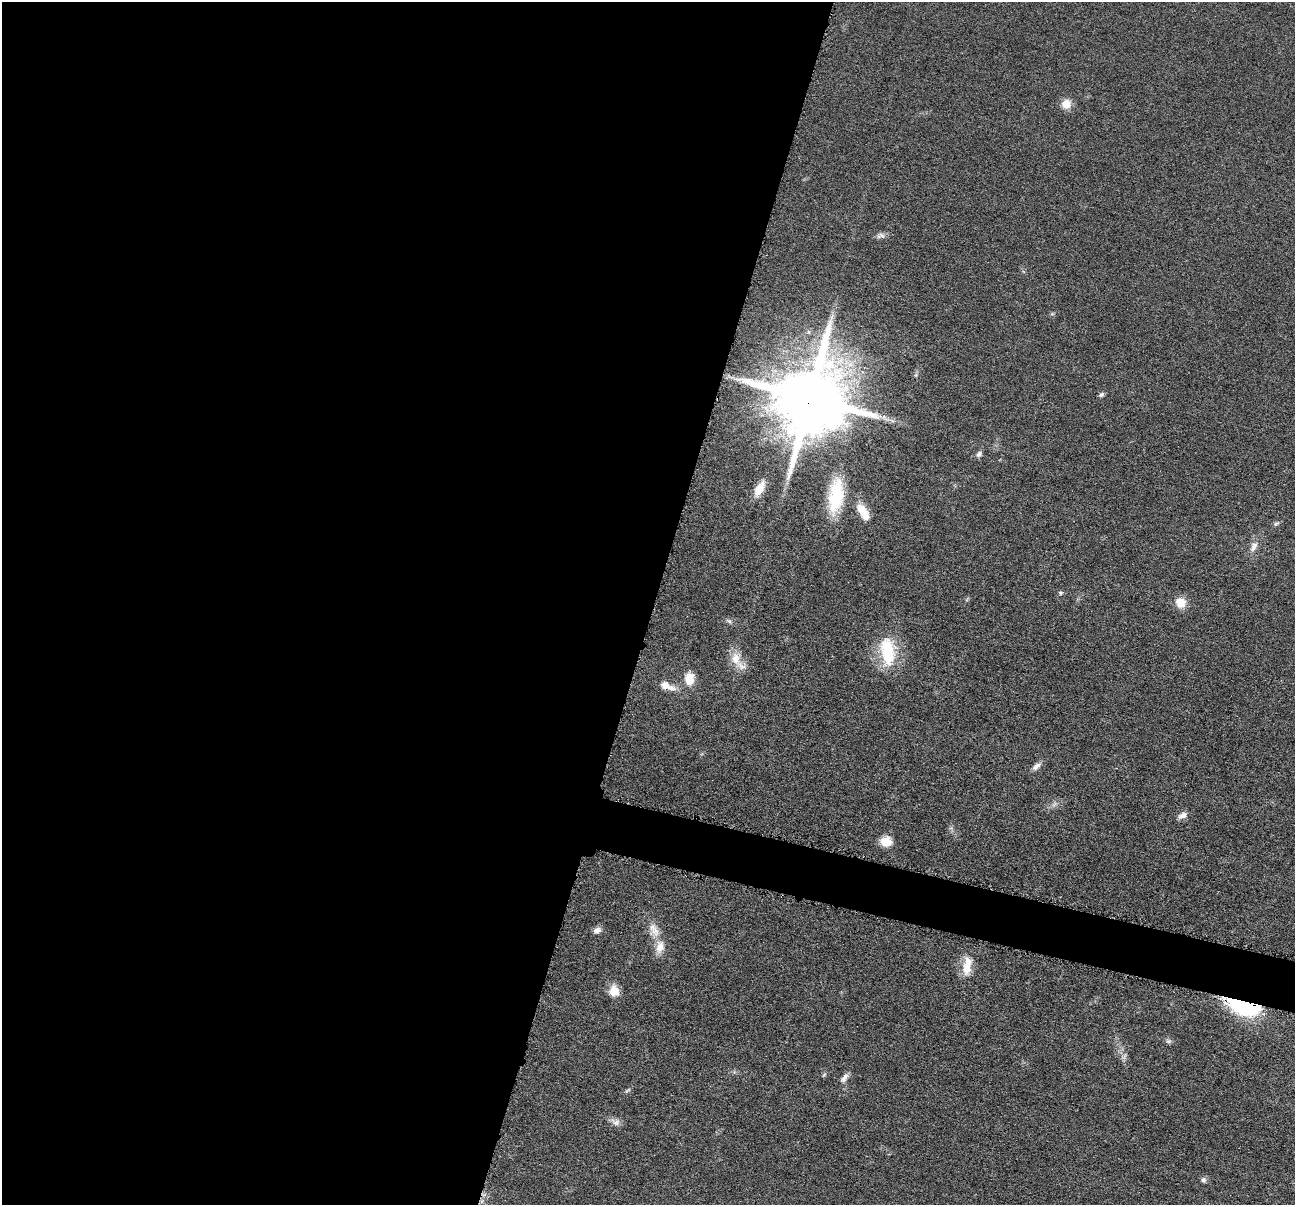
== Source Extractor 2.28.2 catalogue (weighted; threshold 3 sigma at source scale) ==
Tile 5 of 4 x 4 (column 1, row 2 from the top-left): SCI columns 6-1298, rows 2663-3865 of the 5184 x 5201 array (HDU 1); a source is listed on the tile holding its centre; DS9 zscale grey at full resolution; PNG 1297 x 1207 px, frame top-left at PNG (2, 2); no overlay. Shown black and unused: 53% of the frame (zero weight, under 4 of 8 exposures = <1% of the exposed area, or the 3 px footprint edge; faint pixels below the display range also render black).
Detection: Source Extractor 2.28.2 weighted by HDU 2 'WHT'; one run over the whole footprint, this tile lists its part. Background 0.036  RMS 0.0036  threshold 0.0148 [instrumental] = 3 sigma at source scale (4.09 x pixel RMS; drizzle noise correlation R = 1.36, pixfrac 0.8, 0.05/0.05 arcsec/px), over >= 5 px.
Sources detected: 36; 1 inside a brighter object's white glare — not listed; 3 inside a brighter listed object's ellipse — not listed separately; the other 32 listed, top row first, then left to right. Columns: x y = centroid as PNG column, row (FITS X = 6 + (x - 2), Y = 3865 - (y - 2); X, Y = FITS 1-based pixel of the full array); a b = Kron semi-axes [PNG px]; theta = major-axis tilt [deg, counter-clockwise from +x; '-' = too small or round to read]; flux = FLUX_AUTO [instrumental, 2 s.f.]
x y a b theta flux
1066 104 11 11 - 4.1
882 235 11 4 -27 1
1101 395 7 5 32 0.76
810 398 21 18 72 4100
885 418 14 5 -42 1.5
979 454 8 6 51 1
759 488 16 7 61 6
836 496 42 16 82 19
863 511 23 10 -58 6
1276 524 9 5 26 0.69
1254 546 15 9 63 2.4
1060 593 6 5 - 0.49
1180 602 10 9 - 5.4
729 621 7 4 -44 0.75
888 651 39 19 -85 16
736 658 19 12 -80 5.1
689 679 13 9 87 5.5
667 686 23 9 -20 3.8
1036 766 15 6 38 1.8
1183 815 12 7 23 1.9
886 842 12 10 -4 5.2
597 930 10 7 28 1.5
654 930 23 12 -62 4.7
966 968 21 13 -86 5.1
614 991 12 10 -78 4.8
1239 1004 38 20 -33 29
1168 1041 8 4 0 0.72
1124 1056 10 4 59 0.81
844 1078 15 7 53 1.7
628 1090 10 4 34 0.58
616 1122 14 9 -22 1.9
1203 1180 7 6 - 0.93
Overlapping masked pixels (flux is a lower limit): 2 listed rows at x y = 810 398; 1239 1004